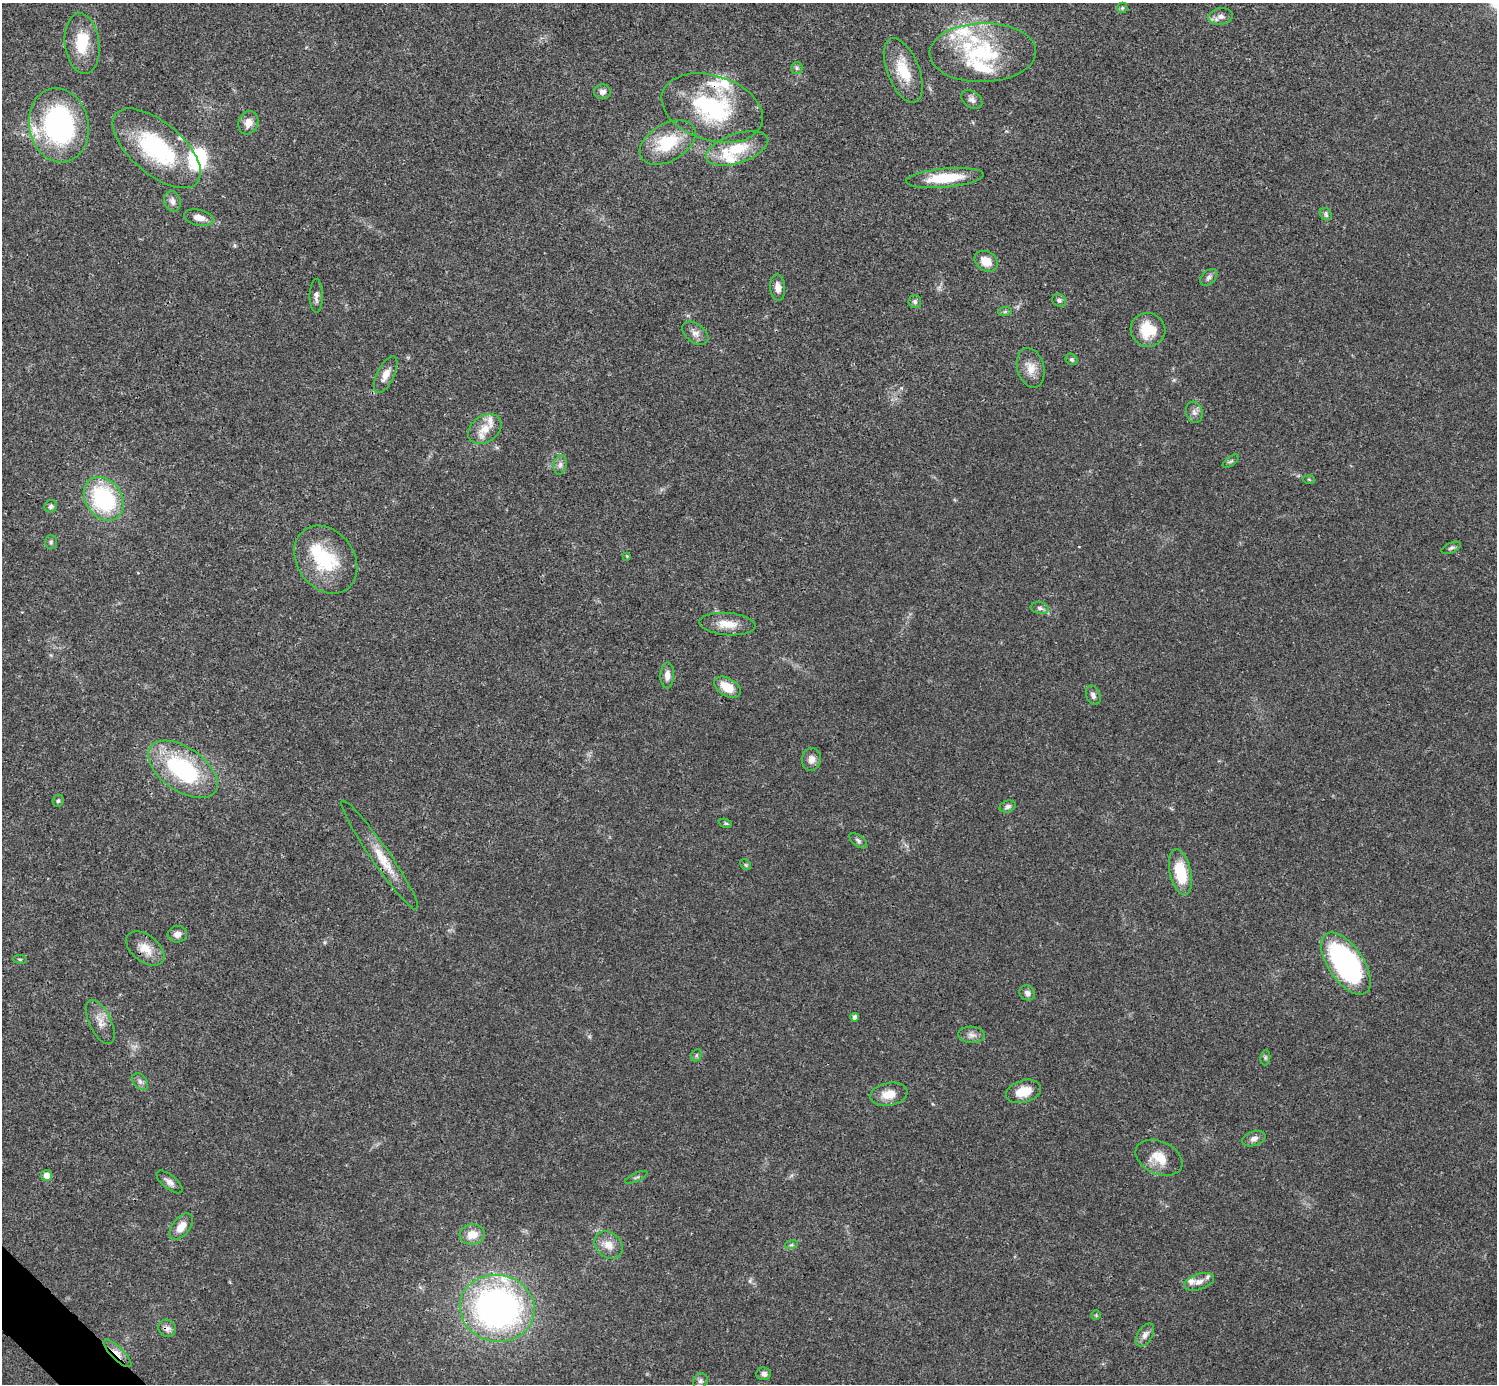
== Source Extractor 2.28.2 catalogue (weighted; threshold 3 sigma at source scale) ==
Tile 7 of 4 x 4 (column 3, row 2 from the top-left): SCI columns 2990-4484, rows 2920-4301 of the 5981 x 5981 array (HDU 1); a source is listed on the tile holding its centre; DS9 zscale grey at full resolution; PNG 1499 x 1386 px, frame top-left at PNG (2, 3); each listed source drawn as its Kron ellipse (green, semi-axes under 4 px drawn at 4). Shown black and unused: <1% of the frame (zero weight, under 3 of 4 exposures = <1% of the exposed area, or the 3 px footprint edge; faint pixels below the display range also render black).
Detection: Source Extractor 2.28.2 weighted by HDU 2 'WHT'; one run over the whole footprint, this tile lists its part. Background 0.0209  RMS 0.0022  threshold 0.00989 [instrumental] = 3 sigma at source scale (4.5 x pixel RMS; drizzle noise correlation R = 1.50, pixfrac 1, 0.05/0.05 arcsec/px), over >= 5 px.
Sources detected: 102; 2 inside a brighter object's white glare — neither listed nor drawn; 15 inside a brighter listed object's ellipse — not listed separately; the other 85 listed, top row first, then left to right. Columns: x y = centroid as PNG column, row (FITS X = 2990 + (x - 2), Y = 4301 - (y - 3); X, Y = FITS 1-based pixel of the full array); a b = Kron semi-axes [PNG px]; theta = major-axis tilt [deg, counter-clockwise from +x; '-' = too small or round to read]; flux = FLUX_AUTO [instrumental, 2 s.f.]
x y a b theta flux
1122 8 5 5 - 0.31
1221 16 12 8 8 1.3
82 43 30 17 -83 7.3
983 53 53 29 1 20
797 68 6 5 - 0.45
903 70 34 16 -69 7.1
602 92 8 7 - 1
972 100 12 8 -38 0.96
712 108 52 32 -18 24
248 123 12 9 70 1.9
59 125 37 29 -79 43
668 142 30 18 30 9.7
157 148 53 26 -40 23
737 148 32 14 19 7.6
945 178 39 9 5 8.4
172 201 10 8 -73 1.2
1326 214 7 5 -48 0.53
199 218 15 8 -11 1.9
986 261 12 9 -32 3.1
1209 277 10 6 44 0.76
778 287 13 7 -83 1.6
316 296 17 6 -90 1.2
1059 300 7 6 - 0.49
915 301 6 6 - 0.6
1005 312 7 4 2 0.38
1148 330 17 16 - 6.7
695 333 15 9 -36 1.5
1071 359 6 5 - 0.45
1031 368 20 13 -75 2.9
386 375 20 8 64 2.1
1194 412 11 8 -72 1
485 429 18 13 36 3.4
1231 461 9 4 35 0.45
560 465 10 6 80 0.81
1309 479 6 4 -3 0.26
104 499 23 18 -56 24
51 506 6 6 - 0.56
51 542 7 6 - 0.44
1451 548 10 5 22 0.52
627 556 4 4 - 0.18
326 560 36 28 -54 14
1040 608 9 5 -8 0.68
727 624 28 11 -5 3.6
667 675 13 7 89 1.6
727 687 15 9 -32 4.2
1093 695 10 6 -67 0.79
811 759 11 9 83 1.5
183 769 39 22 -35 26
58 801 6 5 - 0.41
1008 806 8 5 19 0.7
726 823 7 4 -19 0.31
858 841 10 5 -38 0.55
380 855 66 9 -55 5.6
746 865 6 4 -45 0.33
1180 872 23 10 -77 8
177 934 9 8 - 1.3
145 949 22 13 -38 3.3
20 959 7 3 -8 0.28
1346 964 35 17 -56 50
1027 993 8 7 - 0.92
854 1017 4 4 - 0.82
100 1022 24 11 -64 2.5
972 1035 13 8 -3 1.2
696 1055 6 5 - 0.37
1265 1058 8 5 84 0.39
140 1082 9 6 -50 0.75
1023 1091 18 11 17 4.3
889 1094 19 11 10 3.4
1254 1139 12 7 19 1.1
1159 1158 24 16 -25 4.5
46 1175 5 5 - 1.5
636 1177 12 3 24 0.41
169 1182 16 7 -39 1.2
181 1227 15 8 52 2.6
472 1234 12 10 6 2.9
608 1245 15 12 -44 2.6
791 1245 6 4 17 0.34
1199 1282 15 8 18 1.6
497 1308 37 33 -11 84
1096 1315 4 4 - 0.22
167 1328 9 8 - 1.2
1145 1335 13 7 58 1.1
117 1353 18 6 -44 1.9
764 1374 7 6 - 0.89
700 1381 8 7 - 0.69
Overlapping masked pixels (flux is a lower limit): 6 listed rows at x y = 712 108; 727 687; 380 855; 145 949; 167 1328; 117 1353